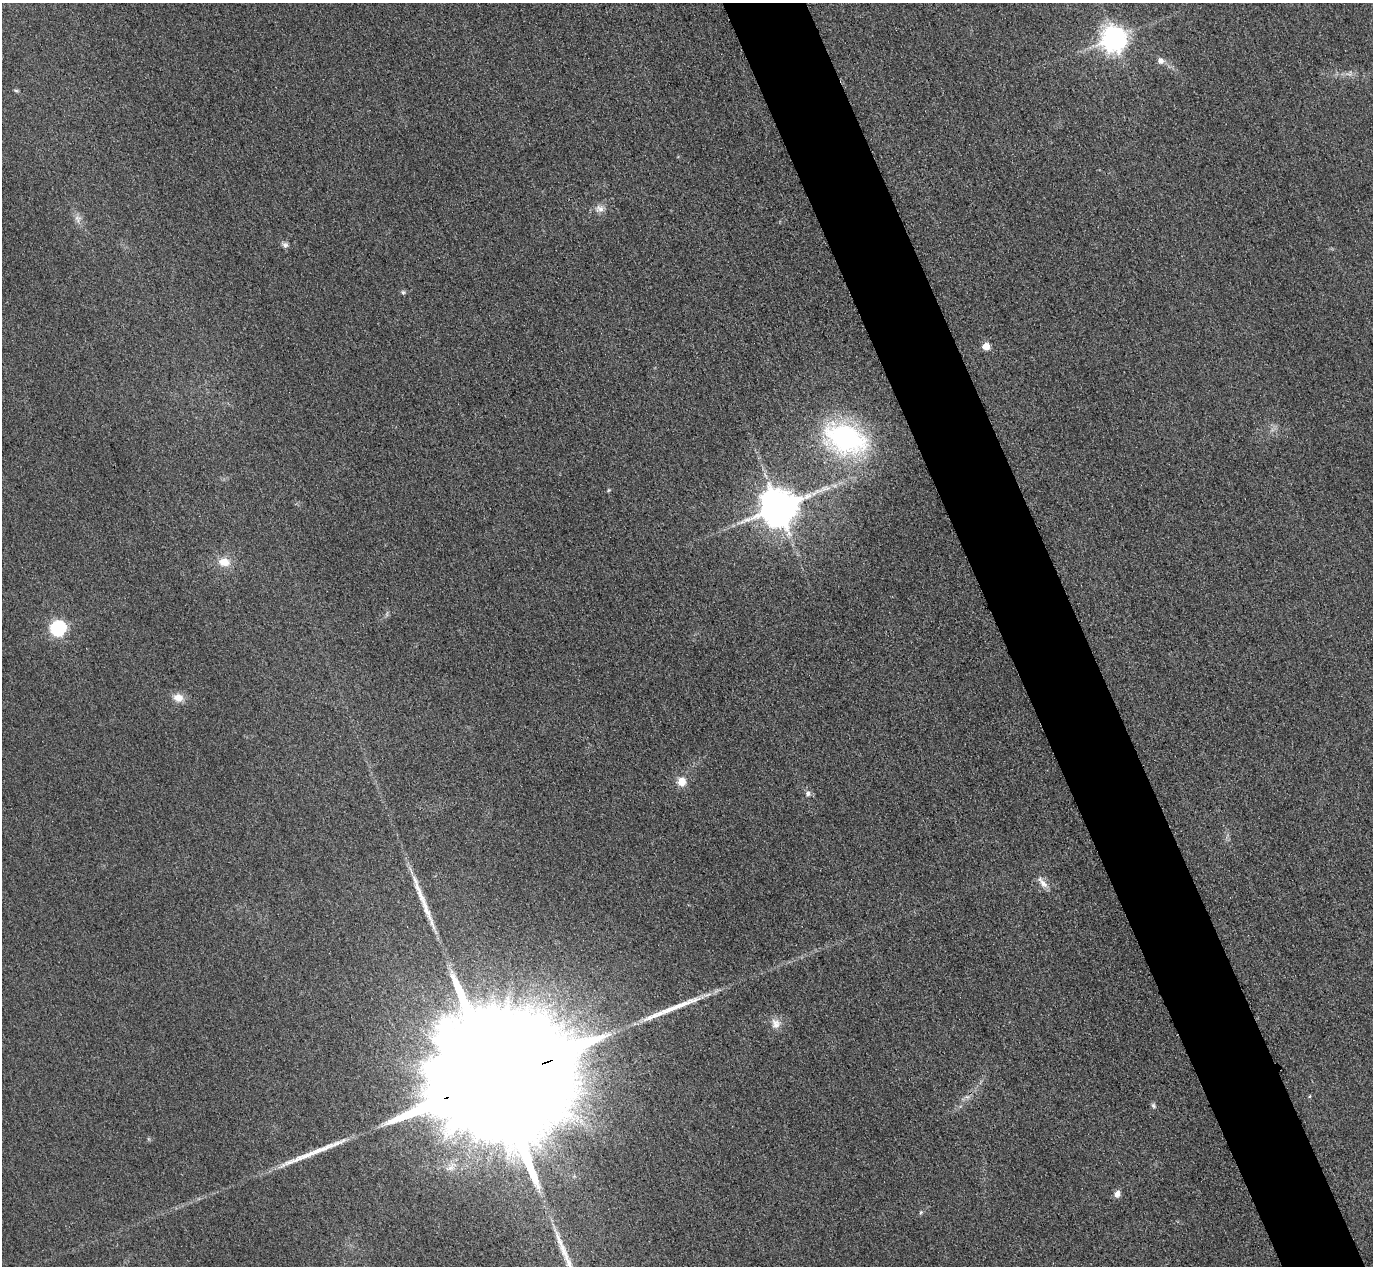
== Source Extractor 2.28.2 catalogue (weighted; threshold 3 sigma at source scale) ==
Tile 6 of 4 x 4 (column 2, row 2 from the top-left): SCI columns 1402-2772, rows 2833-4096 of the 5546 x 5533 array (HDU 1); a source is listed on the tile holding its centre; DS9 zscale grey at full resolution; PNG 1375 x 1268 px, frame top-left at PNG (2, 3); no overlay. Shown black and unused: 6% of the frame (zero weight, under 3 of 4 exposures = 3% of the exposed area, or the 3 px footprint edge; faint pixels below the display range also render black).
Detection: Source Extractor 2.28.2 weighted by HDU 2 'WHT'; one run over the whole footprint, this tile lists its part. Background 0.133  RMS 0.019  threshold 0.0842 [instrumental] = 3 sigma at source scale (4.5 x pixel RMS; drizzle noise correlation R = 1.50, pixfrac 1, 0.05/0.05 arcsec/px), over >= 5 px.
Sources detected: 29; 1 inside a brighter object's white glare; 3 long thin detections or spike segments (spike, bleed or trail) — not listed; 1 inside a brighter listed object's ellipse — not listed separately; the other 24 listed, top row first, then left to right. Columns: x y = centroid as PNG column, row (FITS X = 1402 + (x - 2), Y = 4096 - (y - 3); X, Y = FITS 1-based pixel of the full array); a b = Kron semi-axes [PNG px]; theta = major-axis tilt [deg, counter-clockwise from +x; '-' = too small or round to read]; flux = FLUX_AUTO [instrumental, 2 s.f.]
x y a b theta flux
1114 39 8 8 - 2000
1161 61 7 7 - 10
16 91 6 4 -2 2.5
600 209 12 9 -25 12
78 218 10 9 - 10
285 245 10 7 -30 6.3
403 292 6 6 - 3.6
986 346 5 5 - 37
845 439 45 28 -21 330
609 490 6 3 70 1.9
778 507 10 10 - 6000
224 562 14 10 -4 26
58 628 8 6 41 400
178 698 11 10 - 19
681 782 10 10 - 21
808 794 8 7 - 6.1
1043 883 18 7 -51 14
426 909 47 7 -69 40
776 1024 14 13 - 17
494 1080 59 26 19 240000
1310 1096 4 4 - 2.1
1153 1106 8 6 -54 4
1117 1194 8 7 - 10
921 1212 6 4 46 2.6
Overlapping masked pixels (flux is a lower limit): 1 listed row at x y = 494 1080